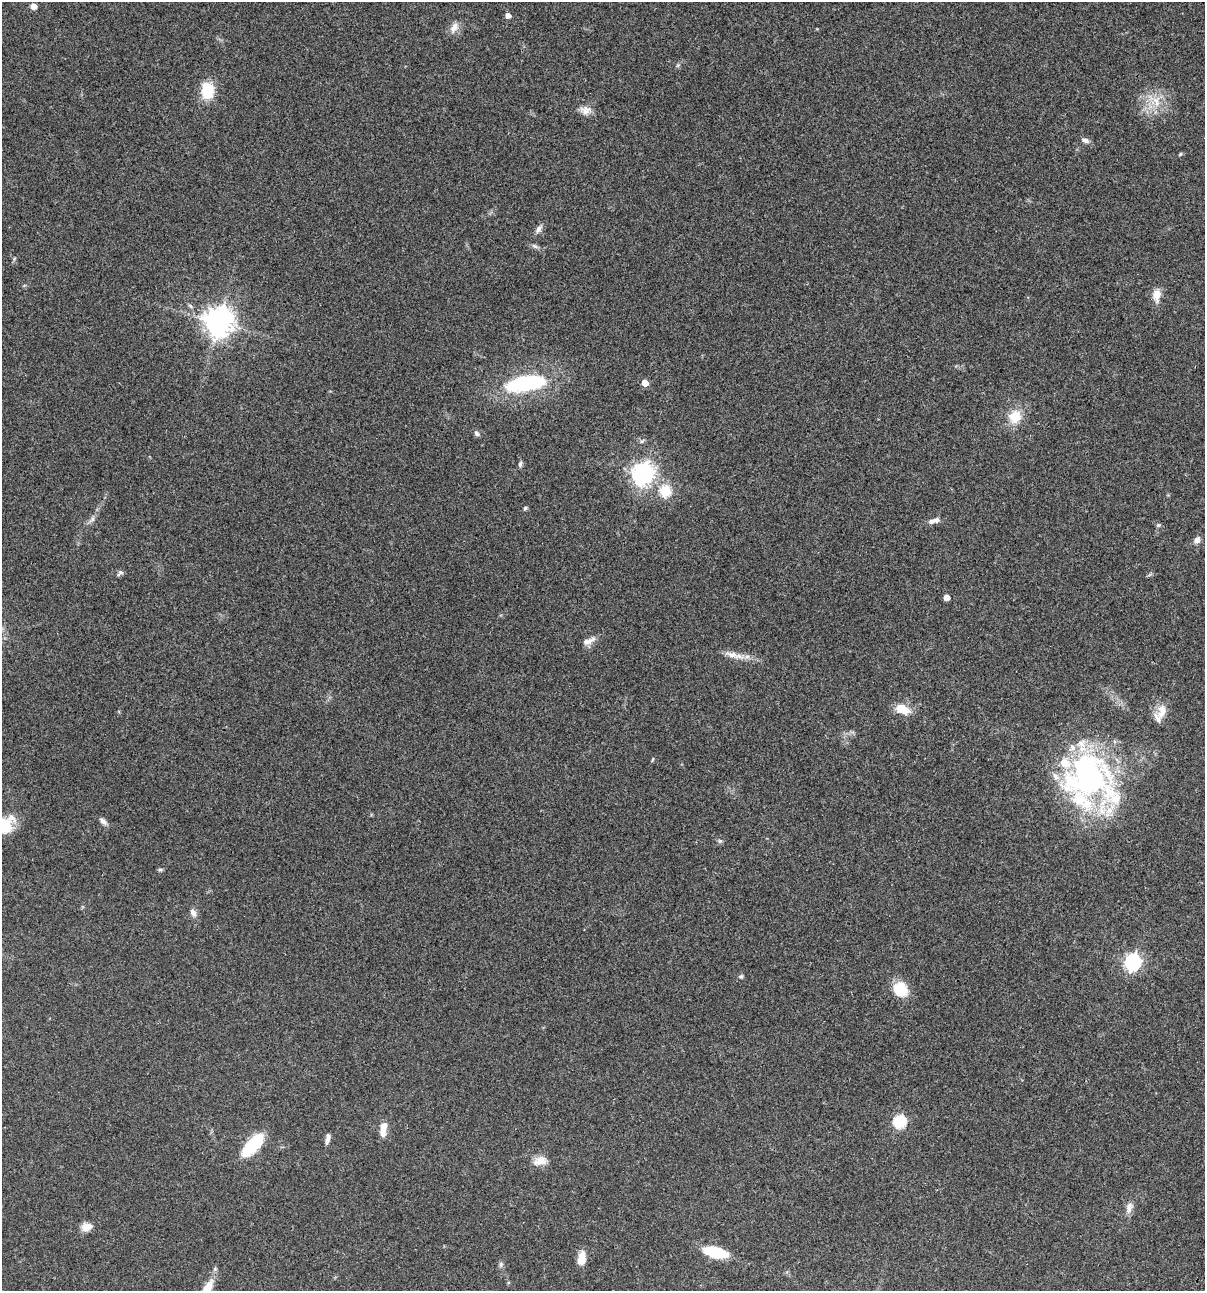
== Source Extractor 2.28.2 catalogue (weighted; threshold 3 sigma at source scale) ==
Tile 6 of 4 x 4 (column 2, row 2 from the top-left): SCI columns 1438-2640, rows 2697-3985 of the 5404 x 5390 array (HDU 1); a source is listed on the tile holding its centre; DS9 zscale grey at full resolution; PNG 1207 x 1293 px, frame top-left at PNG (2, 2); no overlay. Shown black and unused: <1% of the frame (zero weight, under 3 of 4 exposures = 9% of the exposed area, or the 3 px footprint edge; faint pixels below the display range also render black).
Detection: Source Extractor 2.28.2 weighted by HDU 2 'WHT'; one run over the whole footprint, this tile lists its part. Background 0.0465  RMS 0.0053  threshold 0.0238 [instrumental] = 3 sigma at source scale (4.5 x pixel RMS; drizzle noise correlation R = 1.50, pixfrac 1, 0.05/0.05 arcsec/px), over >= 5 px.
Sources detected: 63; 11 inside a brighter listed object's ellipse — not listed separately; the other 52 listed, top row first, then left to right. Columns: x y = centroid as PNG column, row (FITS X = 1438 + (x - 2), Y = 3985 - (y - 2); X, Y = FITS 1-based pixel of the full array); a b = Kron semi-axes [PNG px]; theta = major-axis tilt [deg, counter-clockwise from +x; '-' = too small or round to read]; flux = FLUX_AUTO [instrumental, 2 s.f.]
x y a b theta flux
33 6 5 4 - 4.8
508 15 5 5 - 3.1
454 28 13 8 58 4
207 91 16 11 -83 17
1156 101 17 14 -65 9.5
586 110 15 11 -8 3.9
1085 140 10 6 -17 1.9
1180 154 6 3 53 0.54
538 229 12 7 51 2.1
535 246 9 5 -27 1.3
1157 295 17 10 85 5
219 322 9 9 - 620
525 383 52 18 10 44
645 383 5 4 - 6.8
1015 417 15 13 61 9.9
477 433 8 6 -57 1.3
642 441 6 4 18 0.79
520 464 8 5 79 1
643 474 8 7 - 340
665 491 6 6 - 36
525 508 5 5 - 0.75
92 519 7 4 90 1.1
936 520 8 7 - 1.7
1158 525 6 4 -42 0.73
1197 540 8 6 53 2.7
120 573 10 5 33 1.1
947 597 5 4 - 4.2
587 642 15 8 16 3.4
732 655 21 8 -14 4.6
902 709 17 10 -20 8.6
1162 711 22 11 77 5.8
652 760 7 3 71 0.51
1088 776 60 51 -11 130
103 821 10 6 -43 2.1
3 825 20 15 10 19
720 841 6 6 - 0.94
160 870 6 4 0 0.75
193 913 11 7 -65 2.4
1133 962 7 7 - 150
741 976 6 5 - 0.78
900 989 15 13 -43 15
900 1121 6 6 - 56
383 1127 11 8 76 4.3
327 1139 12 5 75 2.2
253 1144 26 10 46 25
540 1161 18 11 12 5.2
1129 1208 16 8 76 3.2
86 1227 12 9 9 4.3
715 1252 23 9 -13 23
581 1259 13 8 80 7.2
501 1264 7 5 79 1.1
207 1289 24 10 65 8.8
Isophote crosses this tile's border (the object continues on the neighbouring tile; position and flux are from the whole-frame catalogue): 2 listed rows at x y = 3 825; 207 1289